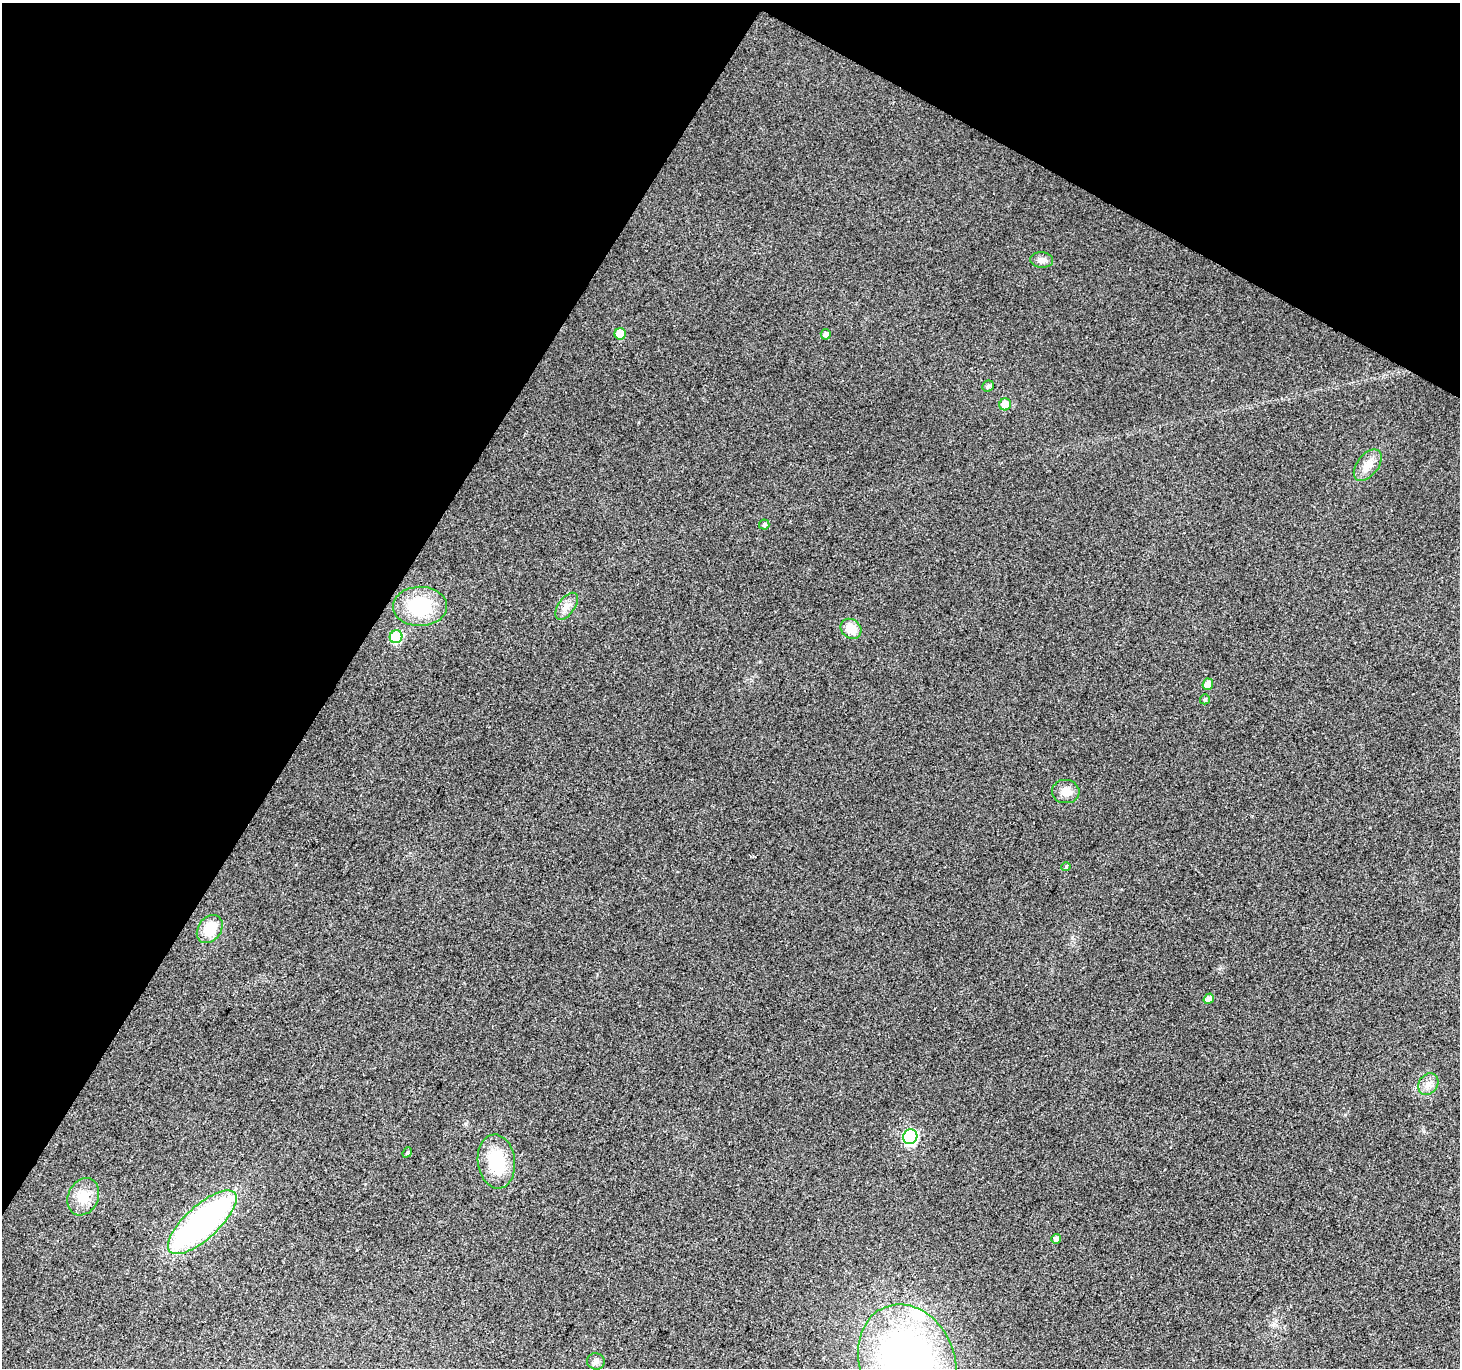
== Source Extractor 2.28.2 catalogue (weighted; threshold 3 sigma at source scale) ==
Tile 2 of 4 x 4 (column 2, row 1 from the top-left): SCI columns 1464-2921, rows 4359-5724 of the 5836 x 5917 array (HDU 1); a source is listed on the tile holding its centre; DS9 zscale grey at full resolution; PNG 1462 x 1370 px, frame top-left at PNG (2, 3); each listed source drawn as its Kron ellipse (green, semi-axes under 4 px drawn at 4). Shown black and unused: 30% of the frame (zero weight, under 2 of 3 exposures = <1% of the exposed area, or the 3 px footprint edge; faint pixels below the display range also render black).
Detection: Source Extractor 2.28.2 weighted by HDU 2 'WHT'; one run over the whole footprint, this tile lists its part. Background 0.0289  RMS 0.0082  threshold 0.0368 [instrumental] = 3 sigma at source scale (4.5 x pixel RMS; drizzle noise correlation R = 1.50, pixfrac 1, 0.0396/0.0396 arcsec/px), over >= 5 px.
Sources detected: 28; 1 inside a brighter object's white glare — neither listed nor drawn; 1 inside a brighter listed object's ellipse — not listed separately; the other 26 listed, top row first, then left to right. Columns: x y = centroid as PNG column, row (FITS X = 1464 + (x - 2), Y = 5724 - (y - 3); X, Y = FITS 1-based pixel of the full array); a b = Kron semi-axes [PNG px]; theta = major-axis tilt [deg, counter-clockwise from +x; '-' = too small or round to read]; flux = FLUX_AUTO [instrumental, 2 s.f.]
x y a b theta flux
1042 260 11 7 -5 4.3
620 334 6 5 - 13
826 334 5 5 - 3.6
988 386 6 5 - 2.4
1005 404 6 6 - 16
1368 465 18 10 52 9.7
764 525 5 5 - 2
420 606 27 19 1 45
567 606 15 8 55 6.1
851 629 11 9 -38 13
396 637 6 6 - 49
1208 684 6 5 - 8.9
1205 699 5 5 - 1.7
1066 792 14 11 -4 8.2
1066 867 4 4 - 0.87
210 929 15 11 55 18
1209 999 5 5 - 5.4
1428 1084 11 9 56 5.7
910 1137 7 7 - 120
407 1152 5 4 - 1.3
496 1161 27 18 -83 42
83 1197 19 15 64 16
202 1222 44 16 42 240
1056 1239 5 5 - 3.8
596 1361 9 8 - 3.3
907 1362 59 47 -67 390
Isophote crosses this tile's border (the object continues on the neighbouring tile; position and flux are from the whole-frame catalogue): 1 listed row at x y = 907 1362
Unlisted compact peaks at least as high as the median listed source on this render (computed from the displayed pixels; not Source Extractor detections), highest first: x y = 1345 1115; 466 1124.